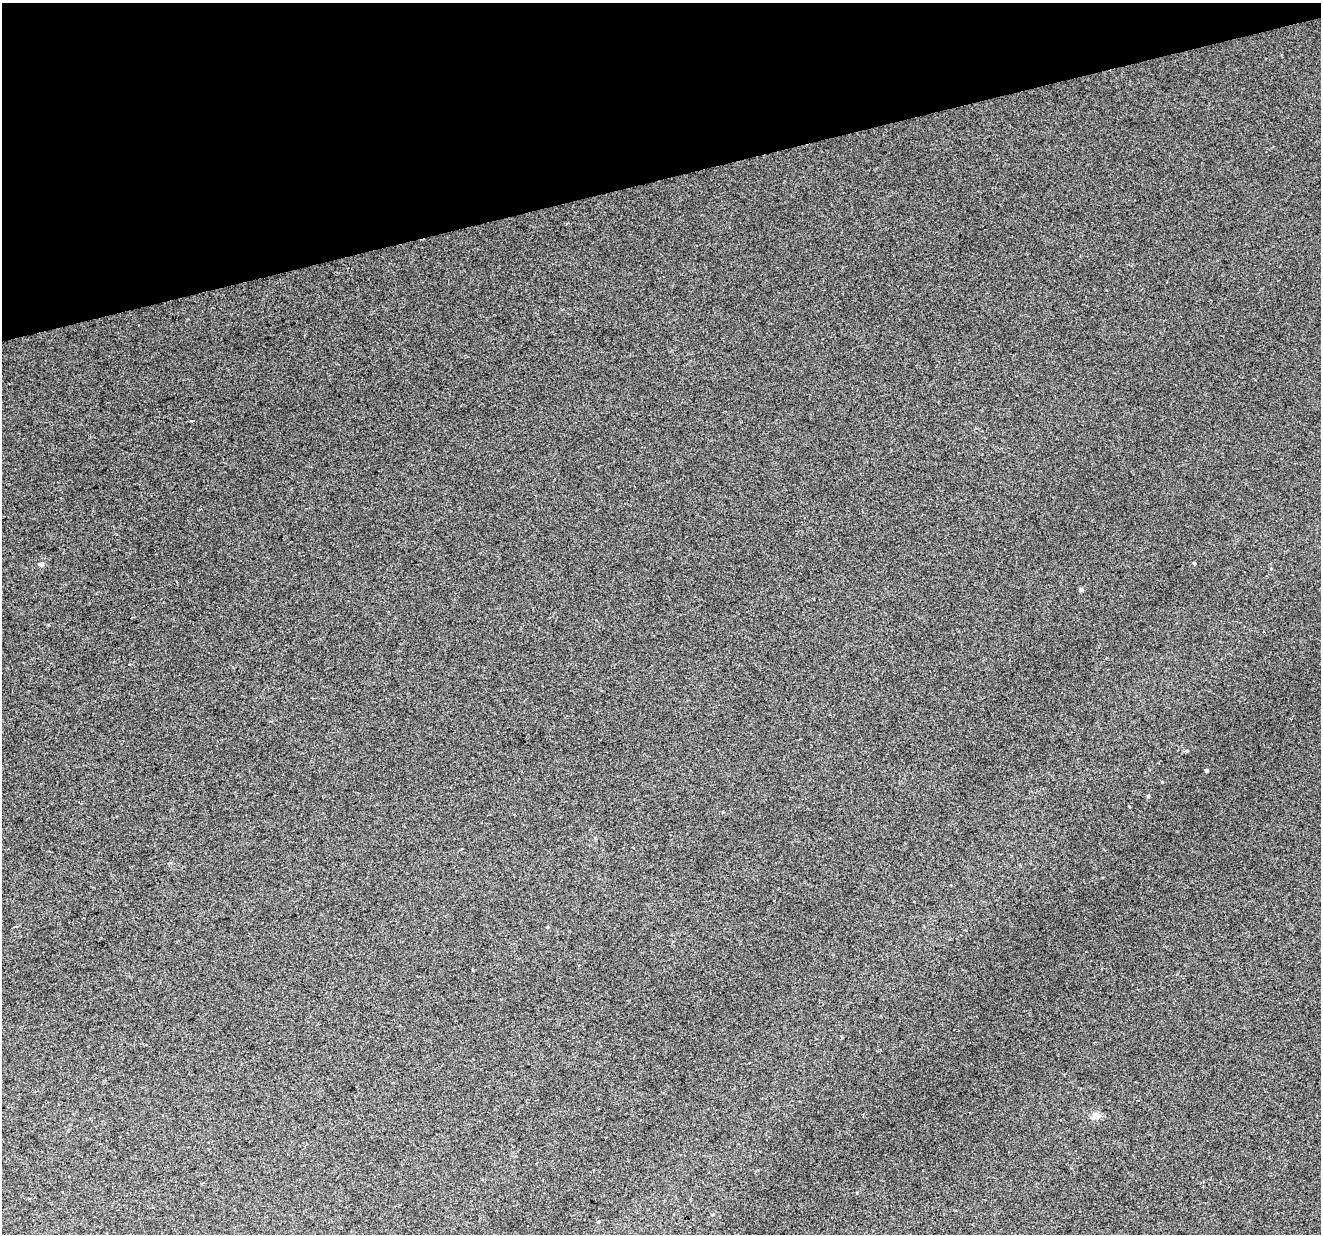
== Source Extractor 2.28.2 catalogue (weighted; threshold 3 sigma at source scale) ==
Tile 3 of 4 x 4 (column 3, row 1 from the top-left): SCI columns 2639-3957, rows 3750-4981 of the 5276 x 5088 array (HDU 1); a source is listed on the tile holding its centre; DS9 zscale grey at full resolution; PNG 1323 x 1236 px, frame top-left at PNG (2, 3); no overlay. Shown black and unused: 14% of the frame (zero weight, under 2 of 3 exposures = <1% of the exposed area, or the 3 px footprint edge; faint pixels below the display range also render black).
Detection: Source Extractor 2.28.2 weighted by HDU 2 'WHT'; one run over the whole footprint, this tile lists its part. Background 0.0181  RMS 0.0066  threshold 0.0297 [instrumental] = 3 sigma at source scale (4.5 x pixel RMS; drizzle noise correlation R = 1.50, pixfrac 1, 0.0396/0.0396 arcsec/px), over >= 5 px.
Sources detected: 10; all 10 listed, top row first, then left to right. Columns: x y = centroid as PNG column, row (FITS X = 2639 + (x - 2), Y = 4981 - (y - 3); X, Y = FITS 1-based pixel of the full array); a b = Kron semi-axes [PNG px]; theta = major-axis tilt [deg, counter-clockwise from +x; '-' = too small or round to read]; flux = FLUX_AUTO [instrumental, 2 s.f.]
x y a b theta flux
192 420 4 3 - 2.7
1194 563 3 3 - 0.68
41 564 8 5 8 1.2
1081 590 5 4 - 0.94
1186 751 5 4 - 0.82
1207 770 4 3 - 1.2
1148 796 5 4 - 0.88
15 927 5 3 - 0.57
1095 1116 11 9 17 3.8
598 1222 4 3 - 0.64
Unlisted compact peaks at least as high as the median listed source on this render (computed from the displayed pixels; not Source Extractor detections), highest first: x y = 1162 782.